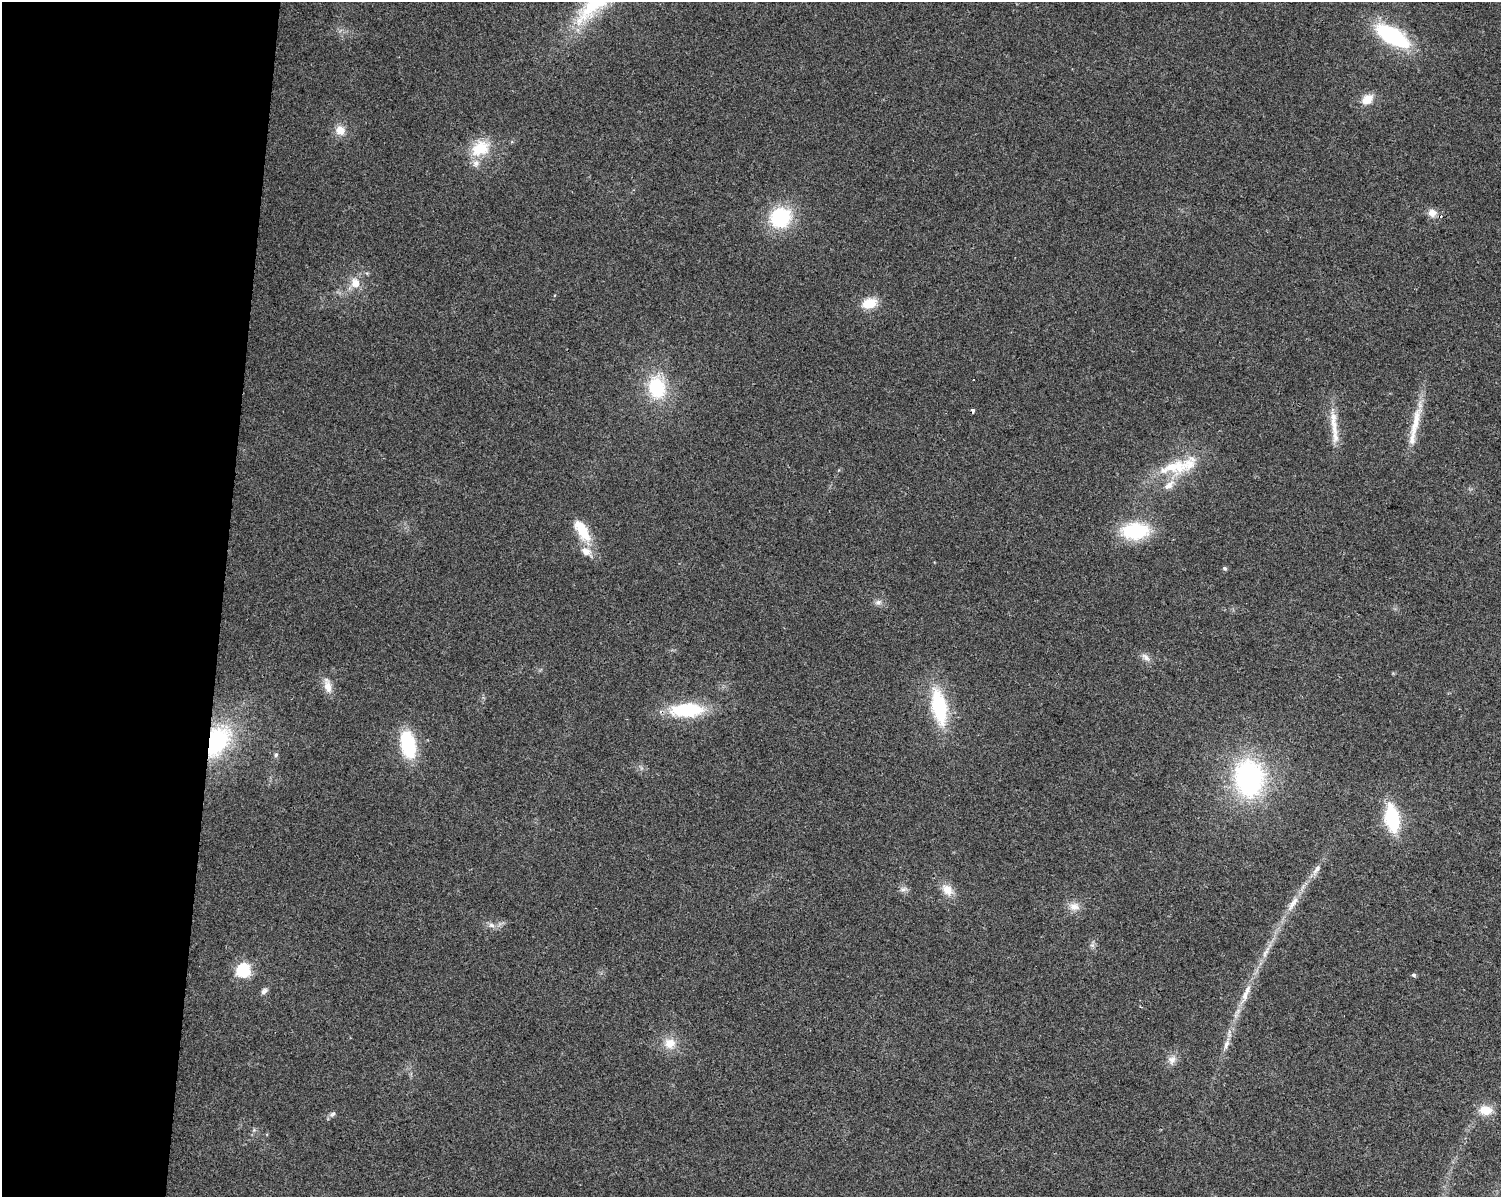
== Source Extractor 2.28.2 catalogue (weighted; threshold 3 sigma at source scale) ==
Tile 4 of 3 x 4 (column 1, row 2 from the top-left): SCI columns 283-1781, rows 2393-3587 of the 5002 x 4788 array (HDU 1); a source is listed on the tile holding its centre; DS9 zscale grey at full resolution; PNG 1503 x 1199 px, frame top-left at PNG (2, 2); no overlay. Shown black and unused: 15% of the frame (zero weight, under 2 of 3 exposures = <1% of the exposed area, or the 3 px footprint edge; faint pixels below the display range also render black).
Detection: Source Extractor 2.28.2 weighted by HDU 2 'WHT'; one run over the whole footprint, this tile lists its part. Background 0.0647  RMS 0.0074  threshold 0.0335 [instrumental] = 3 sigma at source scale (4.5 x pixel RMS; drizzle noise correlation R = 1.50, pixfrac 1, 0.0396/0.0396 arcsec/px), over >= 5 px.
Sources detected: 49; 3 cosmic-ray / hot-pixel residue — not listed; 4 inside a brighter listed object's ellipse — not listed separately; the other 42 listed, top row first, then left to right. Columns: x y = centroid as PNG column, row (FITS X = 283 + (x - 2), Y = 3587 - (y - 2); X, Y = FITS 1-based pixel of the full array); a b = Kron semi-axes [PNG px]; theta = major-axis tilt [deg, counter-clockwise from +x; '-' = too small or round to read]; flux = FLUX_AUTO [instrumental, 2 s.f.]
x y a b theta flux
1392 36 27 12 -31 98
1367 99 16 12 36 10
340 130 12 11 - 9.1
480 148 25 19 28 25
1432 213 11 10 - 5.8
780 217 20 18 30 56
355 283 12 10 -71 9.5
869 303 16 11 19 16
657 387 26 19 -83 44
1333 420 32 9 -88 14
1415 422 52 10 76 21
1174 467 49 20 9 36
582 531 33 13 -60 22
1135 531 24 15 2 57
1224 568 5 5 - 1.5
878 602 10 8 6 3.2
1146 657 14 8 -41 4
327 686 21 9 -79 8
939 707 40 16 -79 57
687 710 34 14 1 54
216 742 27 18 57 92
408 744 24 13 -78 55
276 755 7 5 68 1.5
1249 778 32 25 -84 150
1392 818 23 12 -80 56
1317 869 17 7 55 5
904 889 11 4 9 2.2
947 890 17 12 -48 9.7
1293 903 29 8 58 11
1074 906 16 11 -6 7.1
491 925 9 6 -17 3.2
1092 945 7 5 -42 1.8
1265 953 20 6 65 6.2
243 970 6 6 - 120
1413 975 5 4 - 1.8
264 991 10 6 44 2.7
1245 995 17 8 71 7.4
670 1043 16 14 -14 12
1226 1044 15 7 70 4.9
1172 1060 12 11 - 5.4
1486 1110 15 11 -5 12
332 1114 8 6 35 2.1
Overlapping masked pixels (flux is a lower limit): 2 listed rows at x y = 687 710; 216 742